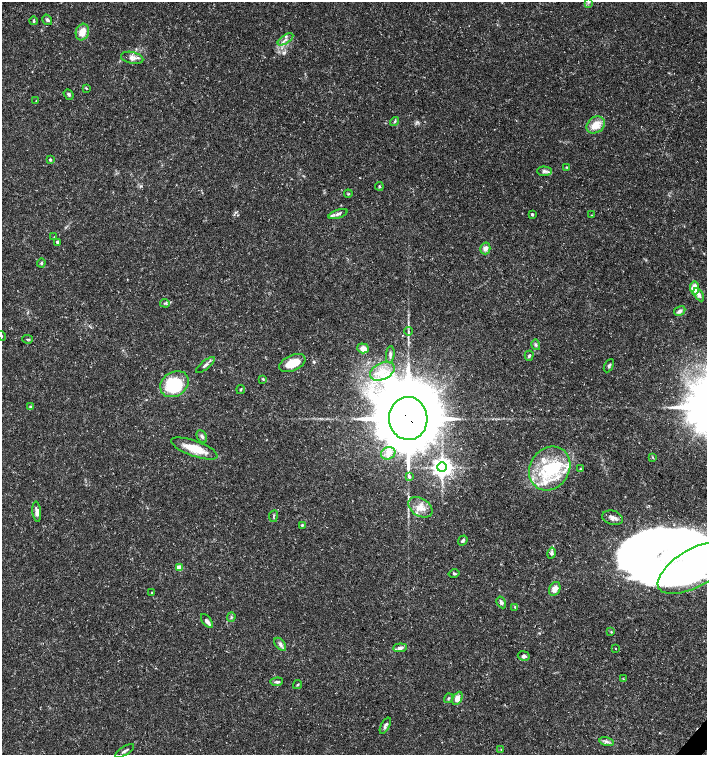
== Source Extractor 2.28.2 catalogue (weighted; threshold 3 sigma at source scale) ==
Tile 6 of 4 x 4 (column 2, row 2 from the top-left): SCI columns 1639-3047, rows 3011-4516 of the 6026 x 6025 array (HDU 1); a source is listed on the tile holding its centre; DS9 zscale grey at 2 x 2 block average (1 PNG px = mean of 2 x 2 image px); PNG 709 x 757 px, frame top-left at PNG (2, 2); each listed source drawn as its Kron ellipse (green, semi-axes under 4 px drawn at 4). Shown black and unused: <1% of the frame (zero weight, under 3 of 5 exposures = <1% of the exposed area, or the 3 px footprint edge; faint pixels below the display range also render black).
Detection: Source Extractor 2.28.2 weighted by HDU 2 'WHT'; one run over the whole footprint, this tile lists its part. Background 0.0583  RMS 0.003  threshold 0.0134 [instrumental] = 3 sigma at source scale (4.5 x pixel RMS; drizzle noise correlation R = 1.50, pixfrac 1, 0.0396/0.0396 arcsec/px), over >= 5 px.
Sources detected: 96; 6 inside a brighter object's white glare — neither listed nor drawn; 9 inside a brighter listed object's ellipse — not listed separately; the other 81 listed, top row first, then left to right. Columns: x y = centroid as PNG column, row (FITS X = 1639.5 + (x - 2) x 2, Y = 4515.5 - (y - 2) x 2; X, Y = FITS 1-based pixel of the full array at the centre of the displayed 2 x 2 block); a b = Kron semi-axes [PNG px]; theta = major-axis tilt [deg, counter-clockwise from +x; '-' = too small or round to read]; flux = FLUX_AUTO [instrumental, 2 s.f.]
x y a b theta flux
589 2 4 2 - 0.81
47 20 5 4 - 1.8
34 21 4 3 - 1.1
82 32 8 6 71 10
285 39 9 2 33 1.7
132 58 11 6 -12 3.4
86 88 3 2 - 0.53
69 94 6 4 -50 1.4
36 101 2 2 - 0.32
394 121 5 3 - 0.86
596 125 10 8 36 9.4
50 160 3 3 - 0.84
566 167 3 3 - 0.54
544 171 7 4 -3 1.9
379 186 4 3 - 0.7
348 194 4 2 - 0.66
338 214 10 4 19 2.2
532 214 3 2 - 1.6
591 215 3 2 - 0.33
54 237 3 2 - 0.3
57 242 2 2 - 3.2
485 248 6 5 - 3.5
41 263 4 3 - 0.87
694 288 6 4 -84 11
699 295 7 4 -58 3.1
165 303 5 2 - 0.82
680 311 6 4 30 2.2
408 331 4 2 - 0.83
2 336 5 2 - 0.66
27 339 5 2 - 0.81
536 345 5 4 - 1.3
363 348 6 5 - 6
390 354 8 3 83 1.4
529 356 5 3 - 1.2
292 363 14 7 24 15
205 365 11 3 39 2.1
609 366 7 3 62 1.3
382 371 13 8 26 10
263 379 4 3 - 0.96
174 384 15 12 34 41
241 390 4 2 - 0.63
30 407 3 3 - 1.1
408 418 21 19 -87 6100
202 436 7 5 -62 1.8
194 448 24 7 -20 16
388 453 7 6 - 3.7
653 457 3 2 - 0.52
442 467 5 4 - 450
550 468 23 19 56 38
580 469 3 2 - 0.55
409 476 3 3 - 1.8
420 507 13 9 -34 7.6
37 512 10 4 -84 3.6
273 516 6 2 81 0.81
613 518 10 7 -16 3.5
302 525 4 3 - 0.78
463 541 5 3 - 1.3
551 553 5 4 - 2
695 567 42 18 30 330
179 568 3 3 - 15
454 574 5 3 - 0.86
555 589 7 5 62 5.2
151 593 3 2 - 0.42
501 602 6 4 -60 2
515 607 4 3 - 0.81
231 617 4 3 - 0.98
207 621 8 3 -53 2.5
611 632 3 3 - 0.57
280 644 7 4 -52 2.1
400 648 7 4 5 2.8
615 648 2 2 - 0.5
524 656 6 4 -9 2.2
623 679 3 2 - 0.48
277 682 6 3 4 1.8
298 685 5 2 - 0.7
448 698 5 3 - 1
457 698 7 4 63 5.8
385 726 9 3 63 1.9
607 741 7 4 -14 2
501 749 3 2 - 0.31
125 751 11 3 33 1.5
Overlapping masked pixels (flux is a lower limit): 1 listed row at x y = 408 418
Isophote crosses this tile's border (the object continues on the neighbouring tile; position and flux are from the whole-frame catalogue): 2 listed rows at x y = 2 336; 695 567
Diffuse or blended objects may show on this block-average render without a row.